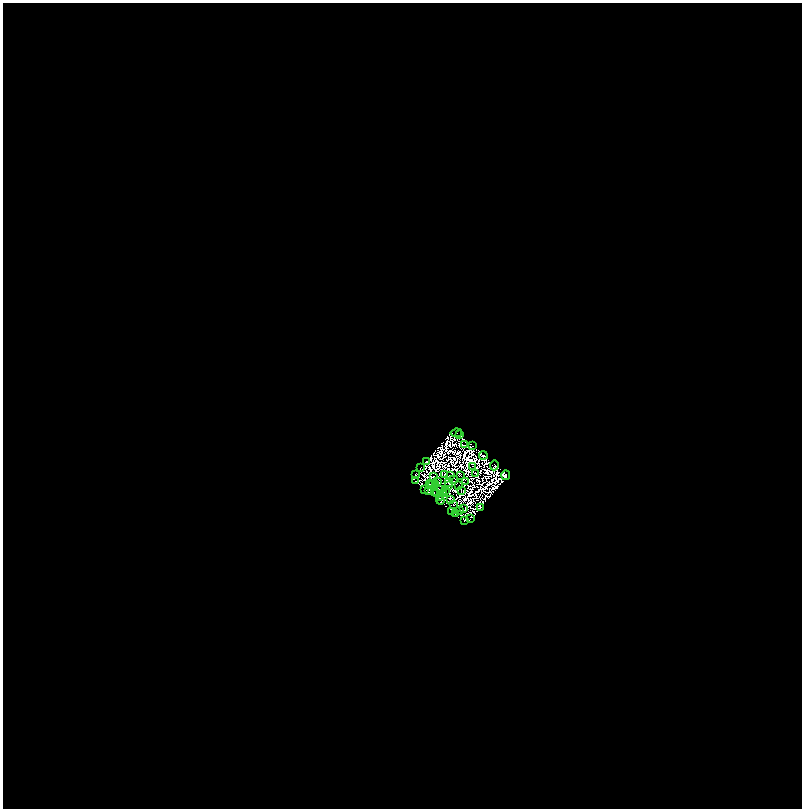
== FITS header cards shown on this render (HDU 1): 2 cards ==
NAXIS1  =                 1599
NAXIS2  =                 1612

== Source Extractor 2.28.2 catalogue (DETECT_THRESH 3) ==
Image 1599 x 1612 px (HDU 1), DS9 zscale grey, zoomed out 1/2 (1 PNG px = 2 x 2 image px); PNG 804 x 810 px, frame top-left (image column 2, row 1611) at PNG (3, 3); each listed source drawn as its Kron ellipse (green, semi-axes under 4 px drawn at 4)
Background 0.785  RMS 3.4e-06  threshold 1.03e-05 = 3 sigma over >= 5 px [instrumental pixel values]
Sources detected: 182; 136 cannot appear on this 1/2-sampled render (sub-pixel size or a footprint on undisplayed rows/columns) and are neither listed nor drawn; the other 46 listed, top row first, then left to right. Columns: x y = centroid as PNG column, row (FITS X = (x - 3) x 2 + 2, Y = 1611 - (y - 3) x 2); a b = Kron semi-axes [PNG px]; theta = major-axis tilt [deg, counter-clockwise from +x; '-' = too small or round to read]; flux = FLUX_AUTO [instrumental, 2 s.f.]
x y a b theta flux
456 433 6 3 8 5.5
460 435 2 1 - 0.62
464 445 2 1 - 0.6
472 446 2 1 - 0.53
483 455 4 2 - 1.2
427 462 4 3 - 0.6
494 465 5 3 - 0.25
472 466 2 1 - 0.071
420 468 2 1 - 0.49
476 473 2 2 - 0.27
444 474 2 1 - 0.17
415 475 2 1 - 1.1
506 475 5 3 - 3
434 476 2 1 - 0.093
451 476 2 1 - 0.068
460 476 2 1 - 0.45
453 480 4 1 - 0.49
416 481 4 1 - 0.03
466 481 2 1 - 0.29
438 482 3 1 - 0.095
448 482 2 1 - 0.0051
431 483 2 1 - 0.2
429 484 2 1 - 0.013
433 485 2 1 - 0.23
435 485 2 1 - 0.13
448 486 2 1 - 0.12
459 486 2 1 - 0.0087
425 489 2 1 - 0.26
441 489 2 1 - 0.1
445 490 2 1 - 0.0084
428 491 3 2 - 0.017
461 491 2 1 - 0.041
434 493 2 1 - 0.35
436 493 3 2 - 0.24
444 494 2 1 - 0.0067
439 497 4 2 - 0.87
450 499 3 1 - 0.69
441 501 4 2 - 0.97
454 505 2 1 - 0.036
480 507 2 2 - 0.29
463 508 3 1 - 0.17
452 511 2 1 - 0.87
459 511 2 1 - 0.38
455 514 3 1 - 0.43
470 519 2 1 - 0.23
465 520 2 1 - 0.88
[136 sub-pixel or undisplayed-footprint detections neither listed nor drawn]